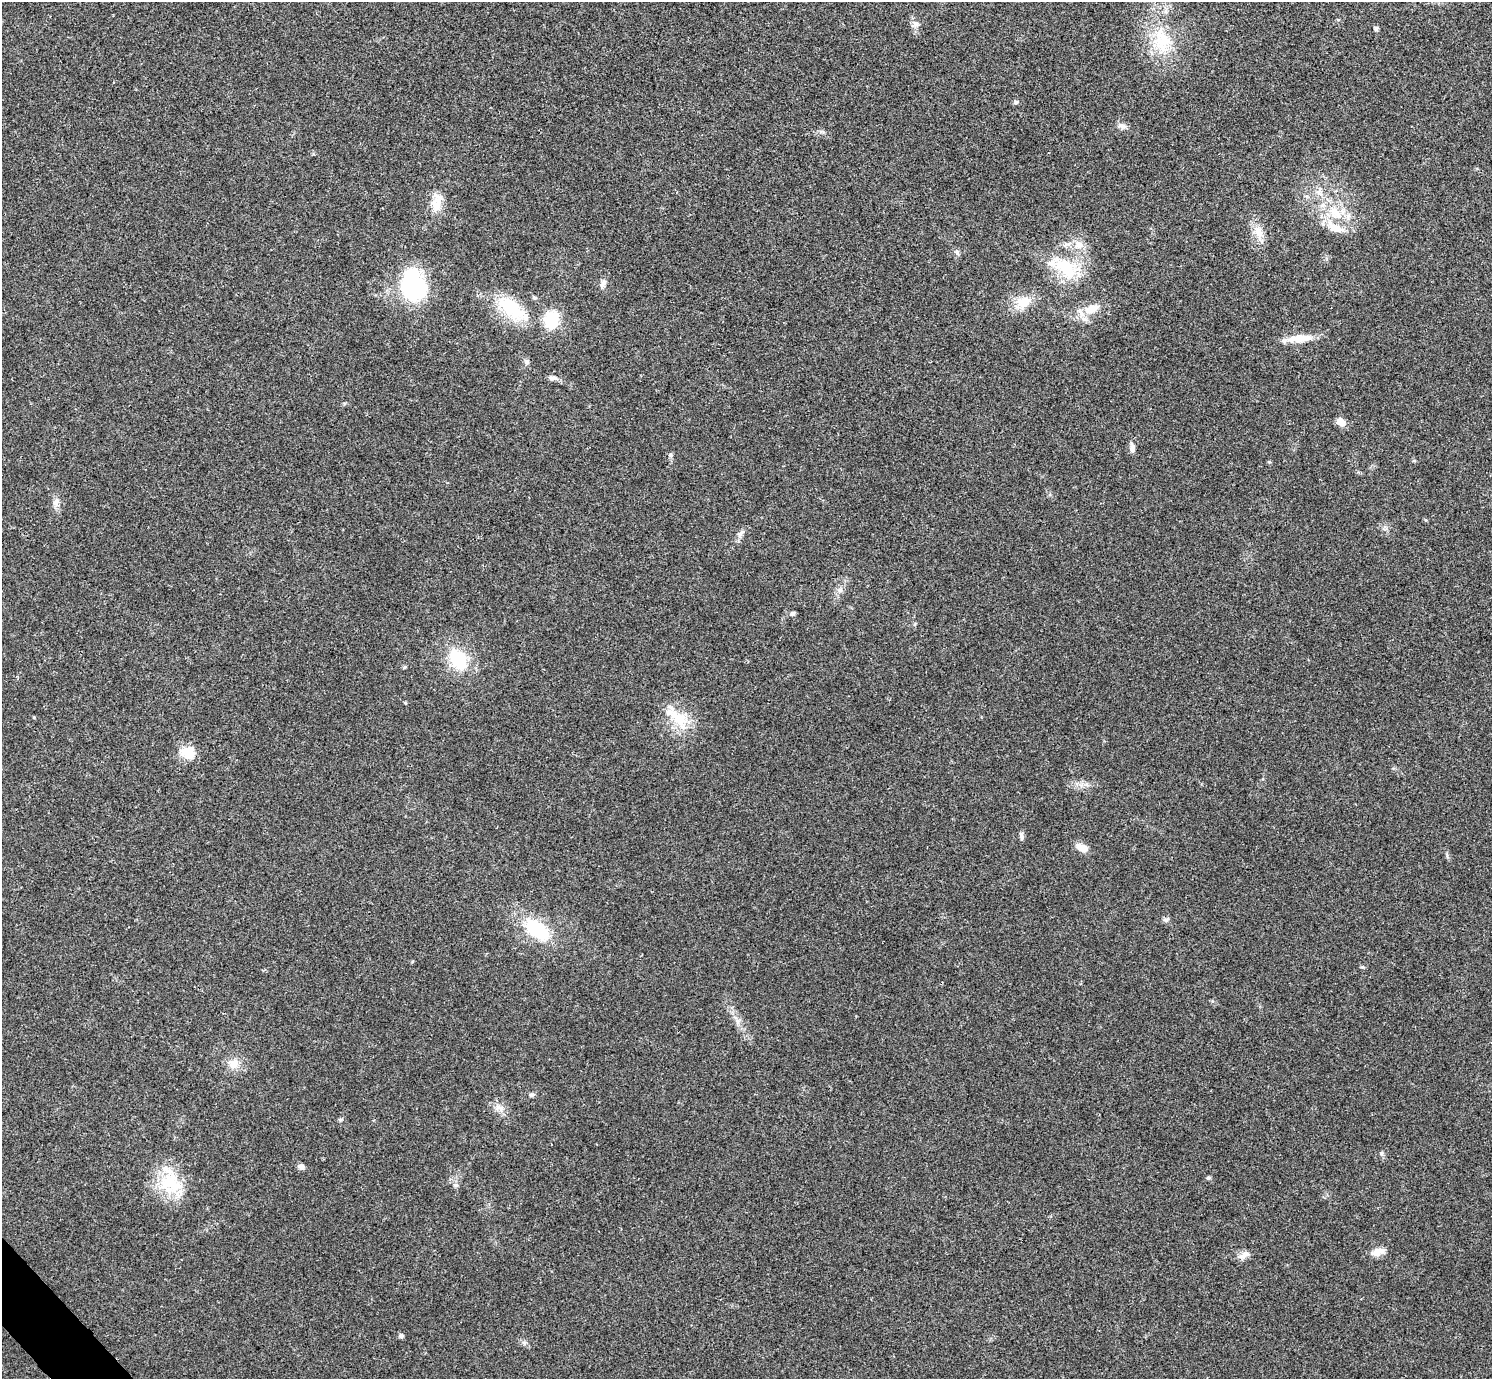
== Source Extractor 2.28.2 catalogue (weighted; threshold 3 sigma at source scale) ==
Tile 7 of 4 x 4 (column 3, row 2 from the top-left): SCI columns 2984-4473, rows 2914-4290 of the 5969 x 5967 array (HDU 1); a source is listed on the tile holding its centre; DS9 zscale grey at full resolution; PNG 1494 x 1381 px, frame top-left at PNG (2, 2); no overlay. Shown black and unused: <1% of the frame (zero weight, under 3 of 4 exposures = <1% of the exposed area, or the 3 px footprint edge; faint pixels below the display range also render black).
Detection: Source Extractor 2.28.2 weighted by HDU 2 'WHT'; one run over the whole footprint, this tile lists its part. Background 0.021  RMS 0.0043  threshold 0.0195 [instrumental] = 3 sigma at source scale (4.5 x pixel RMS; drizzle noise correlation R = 1.50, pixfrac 1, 0.05/0.05 arcsec/px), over >= 5 px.
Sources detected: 53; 4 inside a brighter listed object's ellipse — not listed separately; the other 49 listed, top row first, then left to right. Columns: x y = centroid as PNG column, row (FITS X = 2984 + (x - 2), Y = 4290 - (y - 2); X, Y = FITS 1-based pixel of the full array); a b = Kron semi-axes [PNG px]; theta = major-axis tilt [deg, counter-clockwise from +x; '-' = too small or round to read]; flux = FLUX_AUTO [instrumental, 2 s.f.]
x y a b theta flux
916 24 10 9 - 2.2
1376 28 5 4 - 1.1
1162 41 36 26 -72 22
1016 102 7 5 28 0.84
1122 126 12 7 -16 2
1318 191 15 7 56 2.9
436 204 27 13 -80 6.8
1335 213 24 14 -43 12
1258 232 18 13 -50 5.6
1079 245 13 12 - 4.7
957 252 7 6 - 1.2
1065 267 48 22 -27 22
603 283 12 6 69 1.8
413 286 36 28 -76 42
534 298 6 5 - 0.72
1023 302 22 16 20 8.4
511 308 51 21 -38 23
1092 309 20 11 20 6.7
551 319 17 14 75 16
1299 338 32 9 5 8.2
527 362 8 5 -80 1.1
553 378 13 6 -11 1.8
1341 422 10 8 -37 3.3
1132 448 13 7 -88 2
670 455 6 5 - 0.77
1269 462 5 4 - 0.47
56 502 9 7 48 2
740 534 12 6 52 1.9
840 590 6 6 - 1.4
792 613 7 5 11 1
458 659 21 14 -56 22
405 667 5 4 - 0.49
679 718 33 16 -44 13
186 752 19 16 -48 6.1
1021 836 11 5 -87 1.2
1082 848 14 8 -27 4.2
1166 920 8 6 -15 1.1
538 930 34 18 -38 23
1362 967 6 3 17 0.55
233 1064 13 13 - 5.1
531 1095 7 5 14 0.95
499 1108 15 8 -20 3
1381 1153 6 6 - 0.89
301 1167 8 6 -18 1.7
1208 1178 5 4 - 0.81
170 1182 40 27 -74 22
1378 1252 17 9 20 4.1
1244 1255 15 8 33 2.9
401 1336 5 5 - 1.3
Unlisted compact peaks at least as high as the median listed source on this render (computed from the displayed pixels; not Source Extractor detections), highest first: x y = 340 1120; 738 1021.